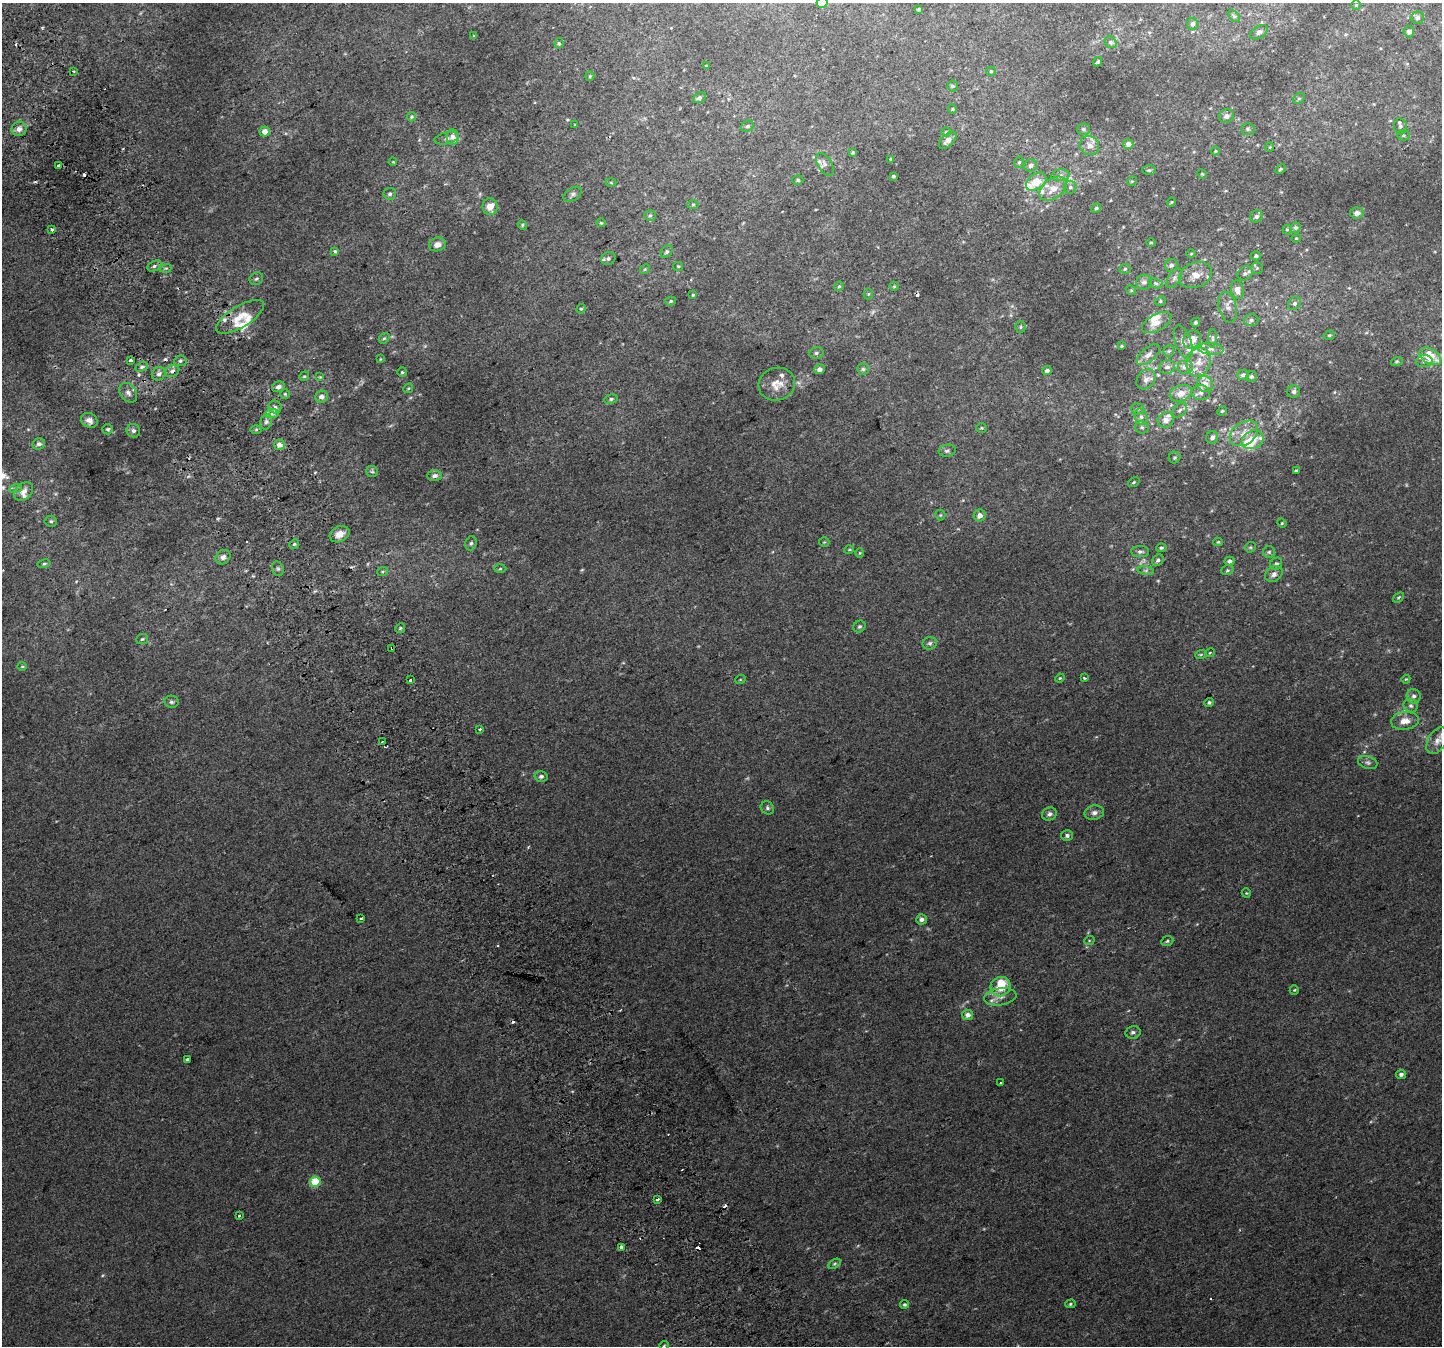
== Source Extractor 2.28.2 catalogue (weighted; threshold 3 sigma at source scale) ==
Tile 11 of 4 x 4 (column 3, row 3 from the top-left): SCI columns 2920-4359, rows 1524-2867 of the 5835 x 5676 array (HDU 1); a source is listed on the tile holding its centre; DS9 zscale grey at full resolution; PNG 1444 x 1348 px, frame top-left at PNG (2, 3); each listed source drawn as its Kron ellipse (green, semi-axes under 4 px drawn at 4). Shown black and unused: <1% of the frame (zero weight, under 2 of 3 exposures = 2% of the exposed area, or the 3 px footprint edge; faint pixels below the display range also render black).
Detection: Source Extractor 2.28.2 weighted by HDU 2 'WHT'; one run over the whole footprint, this tile lists its part. Background 0.012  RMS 0.0062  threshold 0.0279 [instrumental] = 3 sigma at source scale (4.5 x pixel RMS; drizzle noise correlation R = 1.50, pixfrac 1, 0.0396/0.0396 arcsec/px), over >= 5 px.
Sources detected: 285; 3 too faint to see at this stretch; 10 cosmic-ray / hot-pixel residue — neither listed nor drawn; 21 inside a brighter listed object's ellipse — not listed separately; the other 251 listed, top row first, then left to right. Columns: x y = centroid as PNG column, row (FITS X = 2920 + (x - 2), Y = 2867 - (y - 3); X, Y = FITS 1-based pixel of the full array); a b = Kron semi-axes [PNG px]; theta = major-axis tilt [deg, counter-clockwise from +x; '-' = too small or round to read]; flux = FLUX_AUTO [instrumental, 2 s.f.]
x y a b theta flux
822 3 5 5 - 11
1356 5 4 4 - 0.66
919 9 4 3 - 1.2
1234 16 7 4 -44 1
1418 18 6 6 - 1.7
1192 24 6 5 - 1.9
1259 32 9 5 35 2.1
1409 32 6 5 - 1.8
473 35 4 3 - 0.76
1111 42 6 5 - 1.3
559 43 5 4 - 0.94
1098 62 5 3 - 0.99
706 66 3 3 - 0.63
73 71 2 2 - 0.72
991 71 5 4 - 0.62
590 76 5 4 - 0.71
953 86 5 5 - 1
699 98 7 5 24 1.8
1299 98 6 5 - 0.99
952 109 4 4 - 0.64
1226 116 8 6 25 2.7
412 117 5 4 - 0.76
575 125 3 2 - 0.46
747 126 7 5 29 1.3
1400 126 8 6 -82 1.9
19 129 7 7 - 3.5
1083 129 6 5 - 1.3
1248 129 7 6 - 1.3
265 132 5 5 - 4.8
946 132 4 4 - 0.68
1403 135 6 5 - 1.1
453 137 7 6 - 3
447 138 12 6 13 2.1
948 140 11 6 44 2.7
1128 144 5 5 - 3.3
1089 146 10 9 - 4.6
1270 147 4 4 - 0.56
1215 151 5 3 - 0.56
853 153 4 4 - 0.81
891 159 4 3 - 1.4
393 162 4 3 - 0.5
1019 162 6 4 74 1
825 164 12 7 -58 2.4
59 165 4 3 - 3.4
1031 165 6 6 - 1.8
1280 169 6 4 28 0.78
1149 170 7 5 0 1.1
1202 174 5 4 - 0.75
1061 175 9 6 6 2.2
893 176 3 3 - 1.1
798 180 5 4 - 0.88
1132 181 5 4 - 0.63
611 182 5 3 - 0.55
1036 182 11 7 35 11
1070 187 6 6 - 1.5
1053 189 15 10 36 7.4
390 194 6 6 - 1.5
573 194 10 6 33 1.8
1171 202 5 3 - 0.48
693 204 5 3 - 0.63
490 207 8 7 - 6.1
1096 208 5 4 - 0.87
1357 213 7 5 10 2.4
650 216 6 5 - 1.1
1256 216 6 5 - 1.7
601 223 5 4 - 0.71
522 225 5 4 - 0.75
1295 228 5 5 - 1.3
52 230 3 3 - 2.4
1287 230 5 4 - 0.72
1296 238 4 4 - 0.59
1151 242 4 3 - 0.58
437 244 8 6 17 3.6
335 251 3 3 - 2.1
667 252 7 5 50 1.2
1191 254 4 3 - 0.54
1256 256 5 4 - 1.2
608 259 7 6 - 1.7
1171 265 6 6 - 1.8
154 266 7 5 28 1.4
678 266 5 4 - 0.66
166 268 6 3 17 0.73
1257 268 6 6 - 1.1
645 269 5 4 - 0.78
1125 269 5 5 - 0.94
1245 273 8 6 36 1.9
1195 275 17 12 21 6.9
1174 278 11 6 59 2.2
256 279 7 6 - 1.3
1144 282 8 7 - 2.2
1156 283 7 4 -20 1.2
839 286 5 4 - 0.82
894 286 5 4 - 0.73
1131 290 5 4 - 0.68
1237 290 9 6 -78 4.3
868 294 5 5 - 0.74
693 295 4 4 - 0.68
671 301 5 4 - 0.79
1160 301 6 4 24 0.9
1295 303 7 6 - 1.7
1228 307 16 9 -76 3.9
581 309 5 4 - 0.72
240 317 27 10 31 11
1251 320 7 6 - 1.6
1196 322 5 4 - 1
1157 323 16 8 29 6
1020 327 6 5 - 1.1
1329 335 6 4 19 0.83
384 338 6 4 41 0.85
1213 338 9 3 86 1
1192 340 10 8 40 5.6
1183 342 17 8 -70 4.2
1122 346 4 3 - 0.72
1211 349 13 6 -7 2.7
1169 351 6 5 - 1.1
816 353 7 5 16 1.2
1148 355 14 7 40 3.4
1430 356 12 7 -32 16
380 359 4 3 - 0.43
131 360 3 3 - 3.6
180 361 6 5 - 1.3
1397 361 6 4 18 0.74
1424 361 8 6 3 2
1199 362 15 12 71 7.8
142 367 6 4 27 1.2
1167 367 8 6 19 2.4
1185 367 8 7 - 3.5
820 369 5 5 - 2.2
863 369 6 5 - 1.2
172 371 7 5 26 1.9
1047 371 4 4 - 1.8
402 372 5 5 - 0.82
159 374 7 6 - 2.2
1243 375 6 5 - 1.8
304 376 5 4 - 0.79
320 377 4 4 - 0.61
1251 377 5 5 - 0.9
1146 379 11 8 52 3.8
777 384 18 16 18 8.3
1205 384 8 7 - 4.4
278 387 6 5 - 2.6
408 388 5 4 - 0.72
1294 392 6 6 - 1.6
128 393 11 8 -52 2.7
1181 393 11 8 21 6.6
1201 393 9 7 -9 2.4
285 394 5 5 - 0.78
321 397 6 6 - 2.8
611 399 7 5 10 1.3
275 407 6 6 - 2
1137 409 6 5 - 1.1
1179 410 9 6 42 1.6
1222 411 5 4 - 0.69
272 413 7 4 2 1.7
1141 417 8 6 -75 2.1
89 420 8 7 - 3
1166 420 8 7 - 4.1
266 422 8 5 74 1.7
1142 427 7 6 - 1.4
982 428 5 4 - 0.74
108 429 5 5 - 0.95
256 429 6 4 2 0.83
133 431 7 6 - 2
1244 433 15 11 36 6.9
1212 437 6 6 - 2
1253 440 11 9 28 13
39 444 6 5 - 1.8
279 445 5 5 - 3.6
947 451 8 6 8 1.4
1174 458 6 6 - 1.1
1296 470 3 3 - 0.84
372 471 6 5 - 1.1
434 476 7 5 2 2.2
1134 482 6 3 36 0.7
16 488 6 4 17 1.1
24 491 11 7 40 3.5
940 515 5 5 - 0.84
980 515 6 6 - 3.4
51 521 6 5 - 1.1
1282 523 5 4 - 0.63
340 534 10 7 26 5.3
824 542 5 5 - 0.8
1218 542 5 4 - 0.74
471 543 7 5 72 1.4
294 544 5 4 - 0.88
1250 547 6 5 - 0.84
1161 548 5 4 - 1
849 550 5 3 - 0.54
1140 552 9 5 -2 1.7
1269 552 6 6 - 1.2
860 553 4 4 - 0.59
223 557 8 6 42 2.4
1158 560 6 5 - 1.5
1229 561 5 4 - 1.8
44 564 7 4 13 0.91
1276 564 7 5 46 1.6
278 569 7 5 -74 1.3
500 569 6 4 2 0.89
1146 570 8 4 -8 1.3
1227 570 6 5 - 1
383 571 5 3 - 0.74
1274 574 9 7 36 2.5
1398 597 6 4 41 0.88
859 627 6 5 - 1.1
400 628 5 4 - 0.91
142 639 6 5 - 0.97
930 643 7 6 - 1.6
392 648 4 3 - 59
1210 653 5 3 - 0.52
1201 654 6 4 19 0.73
22 666 4 4 - 0.68
1060 678 5 4 - 0.63
1084 678 3 2 - 0.74
1406 679 4 3 - 0.57
410 680 3 3 - 6
740 680 5 3 - 0.55
1414 696 7 7 - 2.1
171 702 7 6 - 1.4
1209 703 5 4 - 1.2
1411 706 7 6 - 1.8
1405 721 14 8 6 5.5
480 729 3 3 - 0.72
382 741 3 3 - 2.7
1437 741 15 9 58 4.5
1368 763 10 6 -19 1.9
541 776 6 5 - 1.5
767 808 7 6 - 1.3
1094 813 9 7 11 2.5
1049 814 7 6 - 1.8
1067 836 6 5 - 1.7
1246 893 4 4 - 0.63
361 918 3 3 - 1.2
922 919 5 5 - 2.5
1089 941 5 3 - 0.59
1167 941 6 5 - 1
1000 987 10 9 - 9.8
1294 990 5 4 - 0.66
1000 997 16 8 8 4.8
968 1015 5 5 - 3.2
1133 1032 7 6 - 1.7
187 1060 4 3 - 5.9
1401 1074 5 4 - 1.7
1001 1082 3 2 - 0.84
315 1182 5 5 - 23
657 1199 3 3 - 5.2
239 1215 3 3 - 2.7
621 1247 3 3 - 4.8
834 1264 7 4 31 1
905 1304 4 4 - 1.1
1070 1304 5 4 - 0.83
664 1345 4 3 - 0.46
Overlapping masked pixels (flux is a lower limit): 2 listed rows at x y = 172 371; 392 648
Isophote crosses this tile's border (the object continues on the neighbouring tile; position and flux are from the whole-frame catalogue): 1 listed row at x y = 822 3